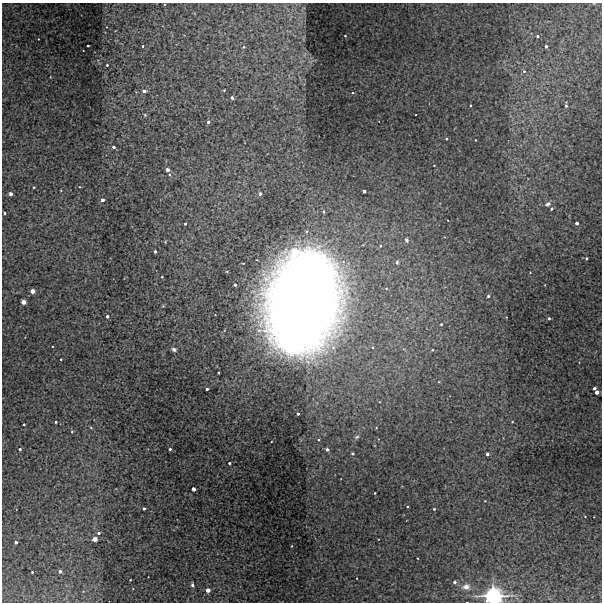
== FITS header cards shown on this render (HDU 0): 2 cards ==
NAXIS1  =                  600 / Width of image
NAXIS2  =                  600 / Height of image

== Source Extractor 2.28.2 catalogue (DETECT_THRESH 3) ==
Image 600 x 600 px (HDU 0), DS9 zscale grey, 1 PNG px = 1 image px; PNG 604 x 604 px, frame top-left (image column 1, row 600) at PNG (2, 3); no overlay
Background 231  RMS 0.76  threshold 2.29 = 3 sigma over >= 5 px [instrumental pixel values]
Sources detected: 79; all 79 listed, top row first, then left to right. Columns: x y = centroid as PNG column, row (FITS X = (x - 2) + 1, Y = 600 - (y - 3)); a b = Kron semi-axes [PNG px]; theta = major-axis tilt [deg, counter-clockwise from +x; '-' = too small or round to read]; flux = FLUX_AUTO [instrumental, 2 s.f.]
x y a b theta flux
345 36 2 2 - 39
538 36 3 3 - 67
38 39 2 2 - 28
88 46 3 3 - 97
143 46 3 3 - 53
546 46 3 3 - 120
243 47 4 4 - 50
107 65 3 3 - 54
524 71 4 4 - 75
224 90 3 2 - 41
144 91 3 3 - 270
232 98 3 3 - 190
470 105 3 3 - 76
566 106 4 3 - 96
145 115 4 4 - 51
208 122 3 3 - 130
446 139 3 3 - 83
113 147 3 3 - 220
167 170 3 3 - 540
34 187 3 3 - 66
364 191 3 3 - 200
11 194 3 3 - 510
260 194 4 3 - 190
102 200 4 3 - 370
547 204 7 5 31 160
551 209 4 3 - 57
4 213 3 3 - 98
577 223 3 3 - 320
185 224 3 3 - 81
406 240 6 5 - 110
155 251 3 3 - 160
294 252 4 4 - 1800
586 258 3 3 - 56
397 262 5 4 - 81
162 277 2 2 - 43
235 285 3 3 - 120
32 291 3 3 - 1200
488 296 3 3 - 63
23 302 3 3 - 1200
302 302 64 46 80 120000
107 316 3 3 - 180
549 318 3 3 - 91
441 324 3 3 - 91
174 349 5 4 - 120
432 350 4 4 - 71
61 359 2 2 - 37
594 388 3 3 - 220
207 389 3 3 - 160
597 392 4 3 - 510
298 414 3 3 - 95
56 422 3 2 - 65
512 422 3 2 - 39
24 424 3 3 - 67
91 428 5 3 - 48
72 432 4 3 - 53
357 437 6 4 23 82
318 440 4 3 - 60
20 449 3 3 - 89
170 449 3 3 - 83
327 449 4 3 - 130
487 454 3 3 - 210
229 463 3 3 - 94
193 489 4 3 - 380
375 493 2 2 - 39
407 507 2 2 - 39
144 508 3 3 - 140
434 509 3 3 - 92
585 516 2 2 - 29
99 533 4 3 - 130
95 539 3 3 - 1200
16 542 3 3 - 230
60 571 3 3 - 200
32 572 3 3 - 44
130 580 2 2 - 37
454 582 3 3 - 180
192 585 4 3 - 120
466 587 8 6 5 240
208 590 3 3 - 770
493 596 5 5 - 38000
At the frame edge (FLAGS 8, measured only in part): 1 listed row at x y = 493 596